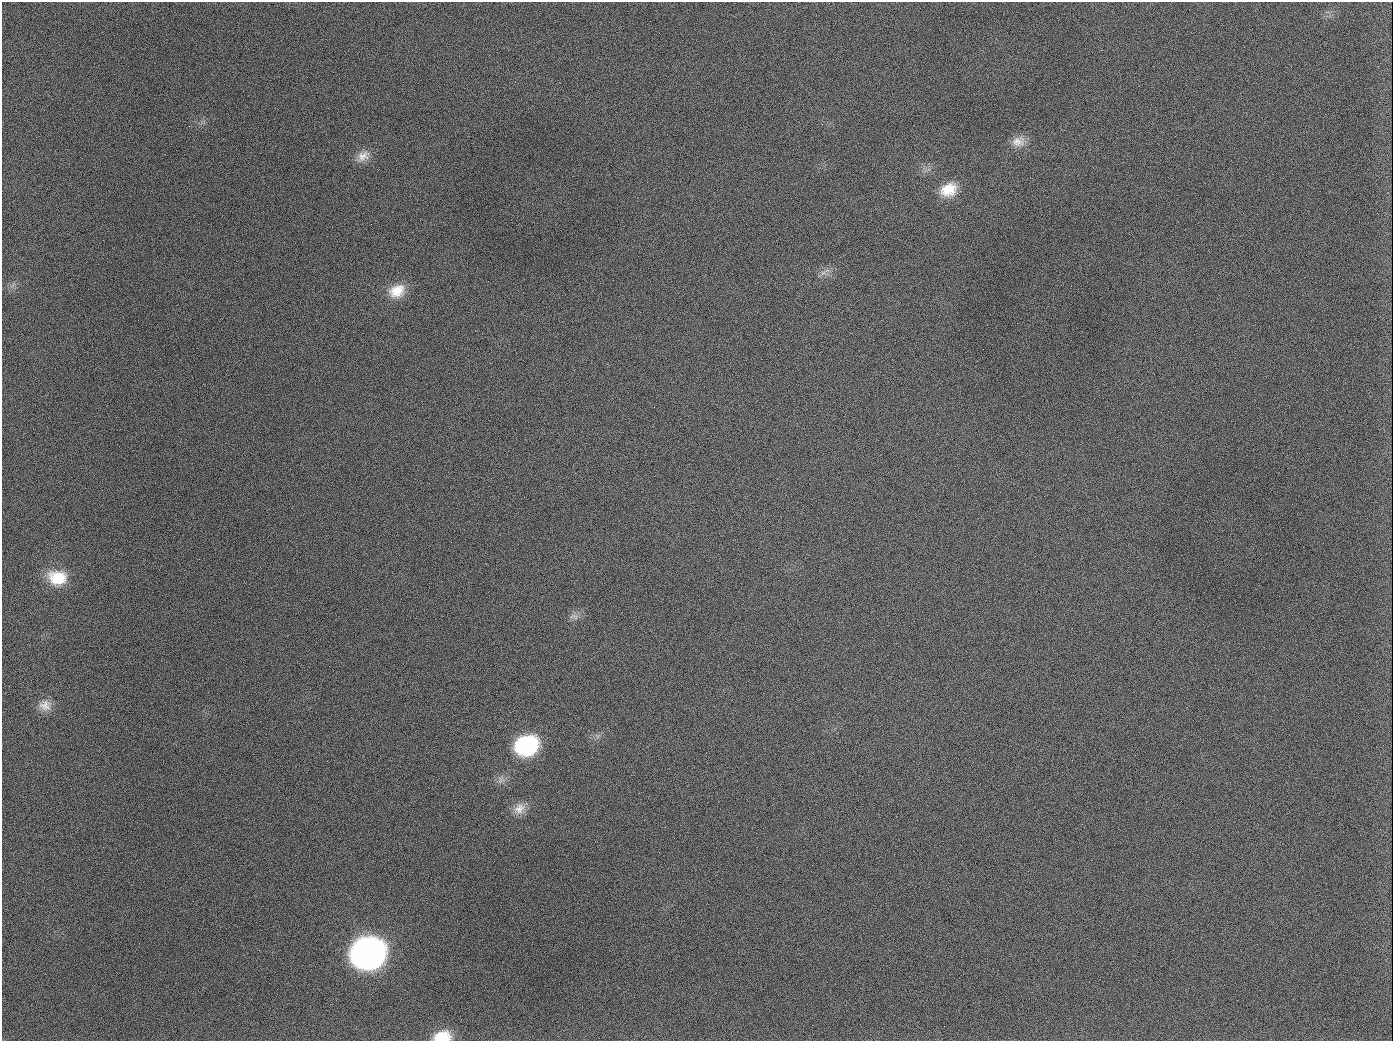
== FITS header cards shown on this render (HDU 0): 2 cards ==
NAXIS1  =                 1391
NAXIS2  =                 1039

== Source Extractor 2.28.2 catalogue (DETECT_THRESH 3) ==
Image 1391 x 1039 px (HDU 0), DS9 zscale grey, 1 PNG px = 1 image px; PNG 1395 x 1043 px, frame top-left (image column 1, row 1039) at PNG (2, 2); no overlay
Background 1700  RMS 74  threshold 223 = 3 sigma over >= 5 px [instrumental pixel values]
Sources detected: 17; all 17 listed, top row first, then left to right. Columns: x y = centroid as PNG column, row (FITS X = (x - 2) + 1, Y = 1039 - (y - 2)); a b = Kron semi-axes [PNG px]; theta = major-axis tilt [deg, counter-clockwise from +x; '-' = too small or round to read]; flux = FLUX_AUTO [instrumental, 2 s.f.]
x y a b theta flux
189 126 3 2 - 7.6e+03
1018 141 19 14 13 6.0e+04
363 156 19 12 38 5.5e+04
949 190 22 16 26 1.2e+05
823 273 8 5 28 1.9e+04
397 291 22 17 25 1.1e+05
654 407 3 2 - 4.0e+03
57 578 22 17 -7 1.6e+05
574 616 14 7 -11 2.5e+04
45 705 17 15 -16 5.7e+04
510 712 2 2 - 2.7e+03
505 725 2 2 - 3.1e+03
526 745 21 17 22 5.3e+05
519 808 17 13 52 5.6e+04
368 953 22 19 18 3.8e+06
944 1026 2 2 - 5.5e+03
442 1036 20 12 6 1.3e+05
At the frame edge (FLAGS 8, measured only in part): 1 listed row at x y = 442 1036